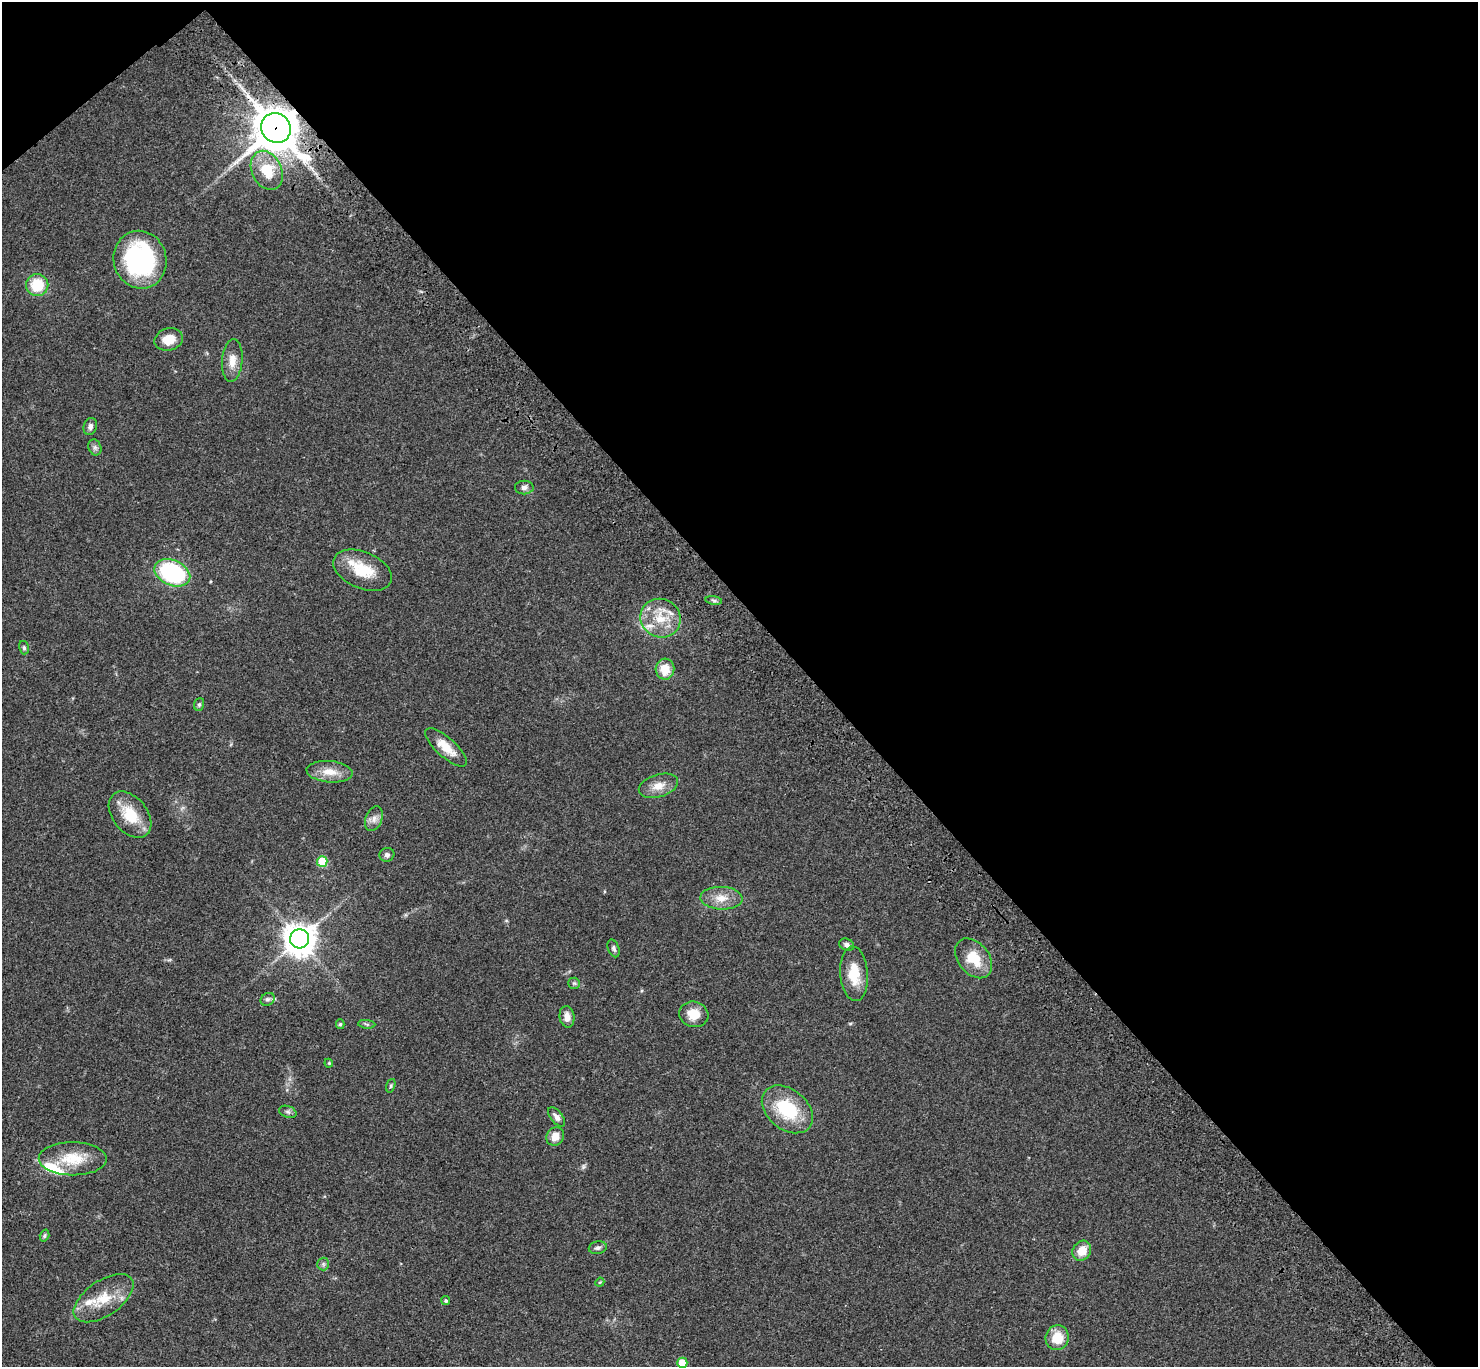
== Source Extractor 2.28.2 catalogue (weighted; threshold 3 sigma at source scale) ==
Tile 3 of 4 x 4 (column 3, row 1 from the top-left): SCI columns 3057-4532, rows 4481-5845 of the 6108 x 6089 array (HDU 1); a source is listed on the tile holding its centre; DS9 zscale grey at full resolution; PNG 1480 x 1369 px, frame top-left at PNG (2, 2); each listed source drawn as its Kron ellipse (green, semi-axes under 4 px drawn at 4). Shown black and unused: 46% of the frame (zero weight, under 3 of 4 exposures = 6% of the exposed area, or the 3 px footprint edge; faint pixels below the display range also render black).
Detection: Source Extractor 2.28.2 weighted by HDU 2 'WHT'; one run over the whole footprint, this tile lists its part. Background 0.0458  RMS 0.0051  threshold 0.0231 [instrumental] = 3 sigma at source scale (4.5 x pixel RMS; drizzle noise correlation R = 1.50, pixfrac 1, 0.05/0.05 arcsec/px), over >= 5 px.
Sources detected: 57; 6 inside a brighter listed object's ellipse — not listed separately; the other 51 listed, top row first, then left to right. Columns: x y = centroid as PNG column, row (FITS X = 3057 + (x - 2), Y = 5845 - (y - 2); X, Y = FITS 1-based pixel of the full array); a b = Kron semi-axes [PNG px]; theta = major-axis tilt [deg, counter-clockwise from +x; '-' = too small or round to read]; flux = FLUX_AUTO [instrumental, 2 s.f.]
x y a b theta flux
276 128 15 14 - 1700
267 170 20 15 -64 14
140 260 29 26 -75 72
37 285 11 11 - 15
169 339 14 11 15 7.6
232 361 21 10 85 6
90 426 9 6 74 1.9
95 447 8 6 -69 1.5
524 487 9 7 1 1.9
363 570 31 18 -23 16
172 573 19 12 -24 58
714 600 8 4 -9 0.96
661 618 20 19 - 13
24 648 7 5 -75 0.94
665 669 10 9 - 8.5
199 704 6 5 - 0.86
446 747 26 9 -42 8.5
330 772 23 10 -5 7.1
658 786 20 11 17 5.7
130 815 26 17 -51 15
374 819 13 8 69 2.8
387 855 7 7 - 1.5
322 861 5 5 - 21
721 898 21 11 -2 6.8
300 939 9 9 - 810
847 945 8 6 -24 1.6
614 948 9 5 -70 1.3
974 958 22 15 -50 13
854 974 27 14 -86 13
574 983 6 5 - 0.9
268 999 7 6 - 1.3
694 1014 15 12 -16 7.9
567 1017 11 7 -82 3.4
340 1024 5 4 - 0.77
367 1024 9 3 -5 0.82
329 1063 4 4 - 0.49
391 1086 7 4 71 0.74
787 1109 29 20 -40 27
288 1112 9 5 -18 1.2
557 1117 11 6 -51 2.2
555 1136 9 8 - 4.7
73 1159 34 16 -1 15
44 1236 6 4 71 0.75
598 1248 9 6 12 1.5
1082 1251 10 9 - 6.7
323 1264 6 6 - 1
600 1282 5 3 - 0.45
104 1298 34 17 34 14
446 1301 4 4 - 0.76
1057 1338 12 11 - 9.6
682 1363 5 5 - 13
Overlapping masked pixels (flux is a lower limit): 1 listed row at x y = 276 128
Isophote crosses this tile's border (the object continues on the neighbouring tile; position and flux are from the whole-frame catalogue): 1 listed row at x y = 682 1363